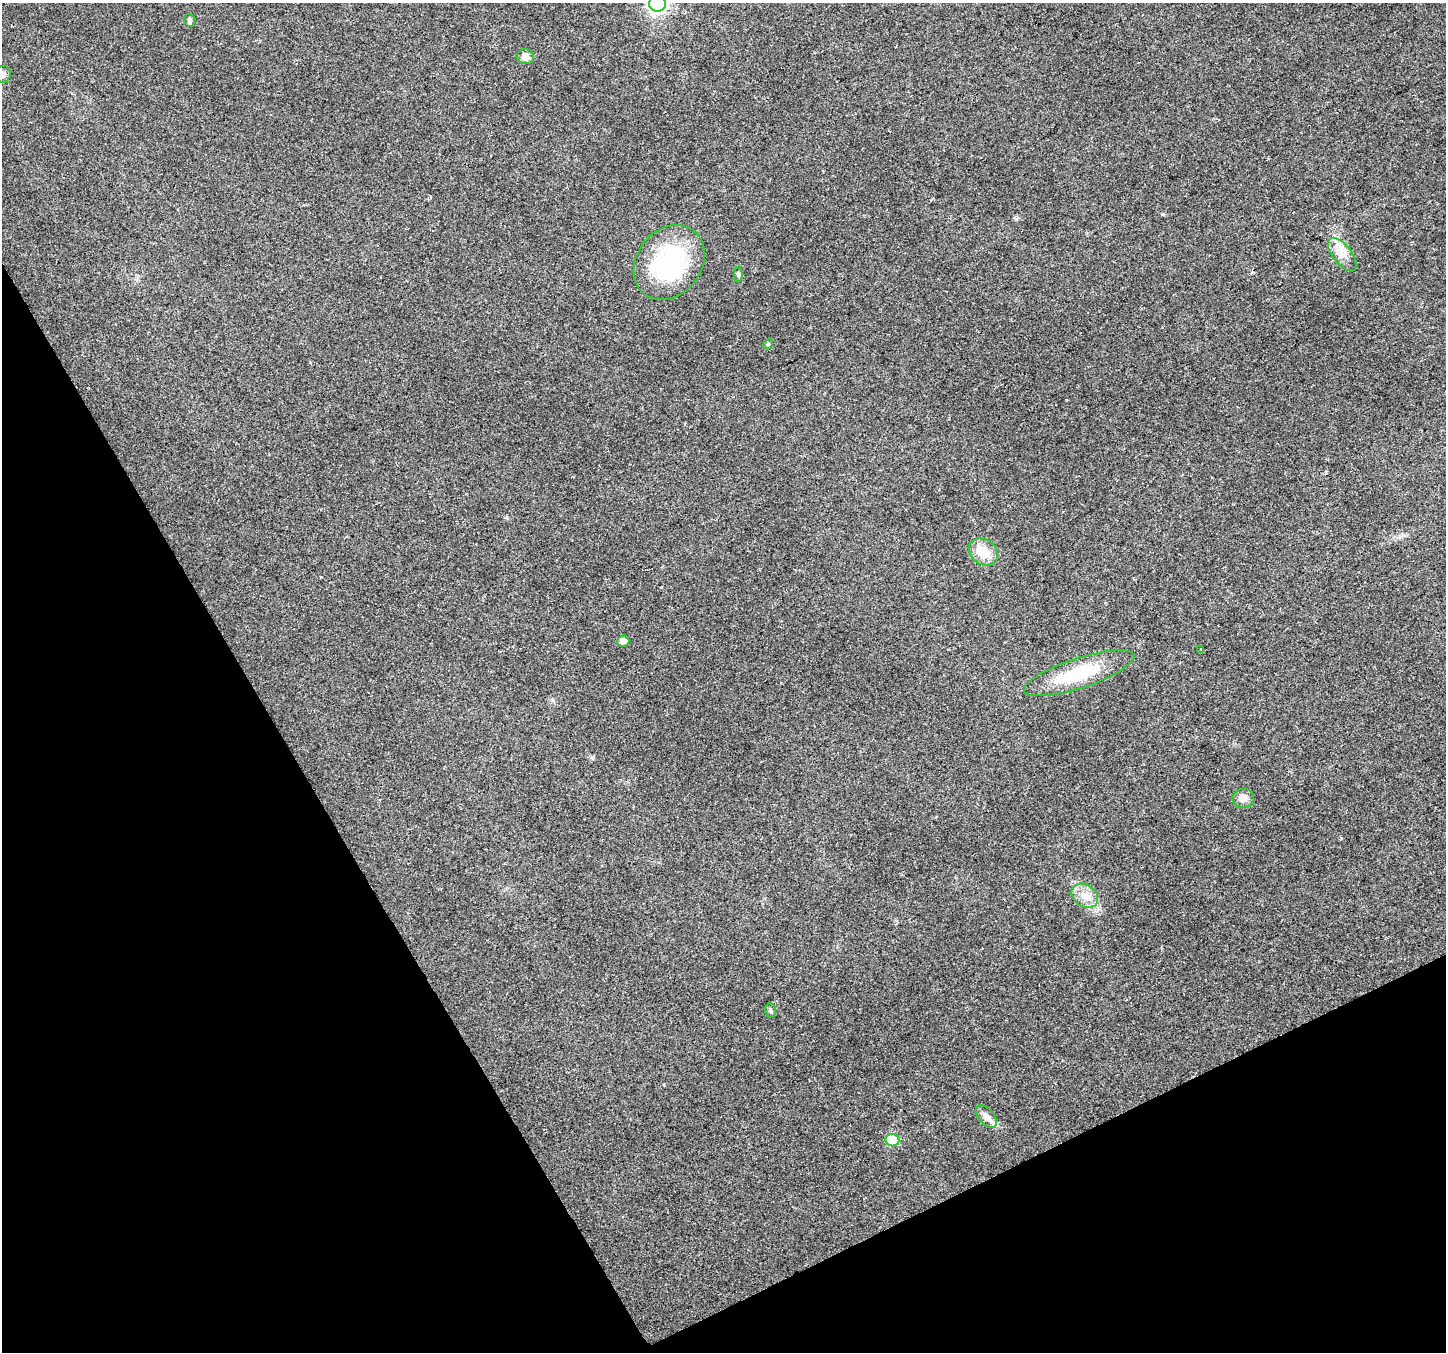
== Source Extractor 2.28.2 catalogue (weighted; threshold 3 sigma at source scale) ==
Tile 14 of 4 x 4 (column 2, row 4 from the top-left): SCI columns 1447-2890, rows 162-1511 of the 5778 x 5662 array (HDU 1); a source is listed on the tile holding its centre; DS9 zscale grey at full resolution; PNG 1448 x 1354 px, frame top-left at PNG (2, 3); each listed source drawn as its Kron ellipse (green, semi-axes under 4 px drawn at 4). Shown black and unused: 26% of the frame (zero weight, under 2 of 3 exposures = <1% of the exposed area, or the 3 px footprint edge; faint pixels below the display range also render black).
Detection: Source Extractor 2.28.2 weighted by HDU 2 'WHT'; one run over the whole footprint, this tile lists its part. Background 0.0769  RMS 0.0073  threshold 0.0329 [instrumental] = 3 sigma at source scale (4.5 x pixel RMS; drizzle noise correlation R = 1.50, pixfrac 1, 0.0396/0.0396 arcsec/px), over >= 5 px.
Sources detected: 18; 1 inside a brighter listed object's ellipse — not listed separately; the other 17 listed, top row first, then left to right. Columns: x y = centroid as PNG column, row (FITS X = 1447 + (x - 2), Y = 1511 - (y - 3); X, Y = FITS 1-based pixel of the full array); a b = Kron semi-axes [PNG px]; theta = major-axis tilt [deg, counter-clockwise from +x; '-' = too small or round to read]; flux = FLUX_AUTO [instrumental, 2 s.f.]
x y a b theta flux
658 3 8 8 - 290
190 20 6 5 - 1.9
525 57 8 7 - 5.1
3 74 8 8 - 2.3
1342 254 20 9 -52 8.5
669 263 40 32 52 82
738 275 7 4 90 1.1
768 344 6 4 42 1
983 552 15 12 -36 15
623 641 6 5 - 4.4
1201 649 3 2 - 1.8
1079 673 58 15 18 40
1243 798 11 9 13 4.6
1085 896 14 10 -36 8
770 1011 7 5 -89 1.4
986 1117 13 7 -49 4
892 1140 7 6 - 32
Isophote crosses this tile's border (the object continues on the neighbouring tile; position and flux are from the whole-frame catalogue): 2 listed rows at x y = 658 3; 3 74
Unlisted compact peaks at least as high as the median listed source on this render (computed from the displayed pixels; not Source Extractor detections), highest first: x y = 1163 214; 1016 219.